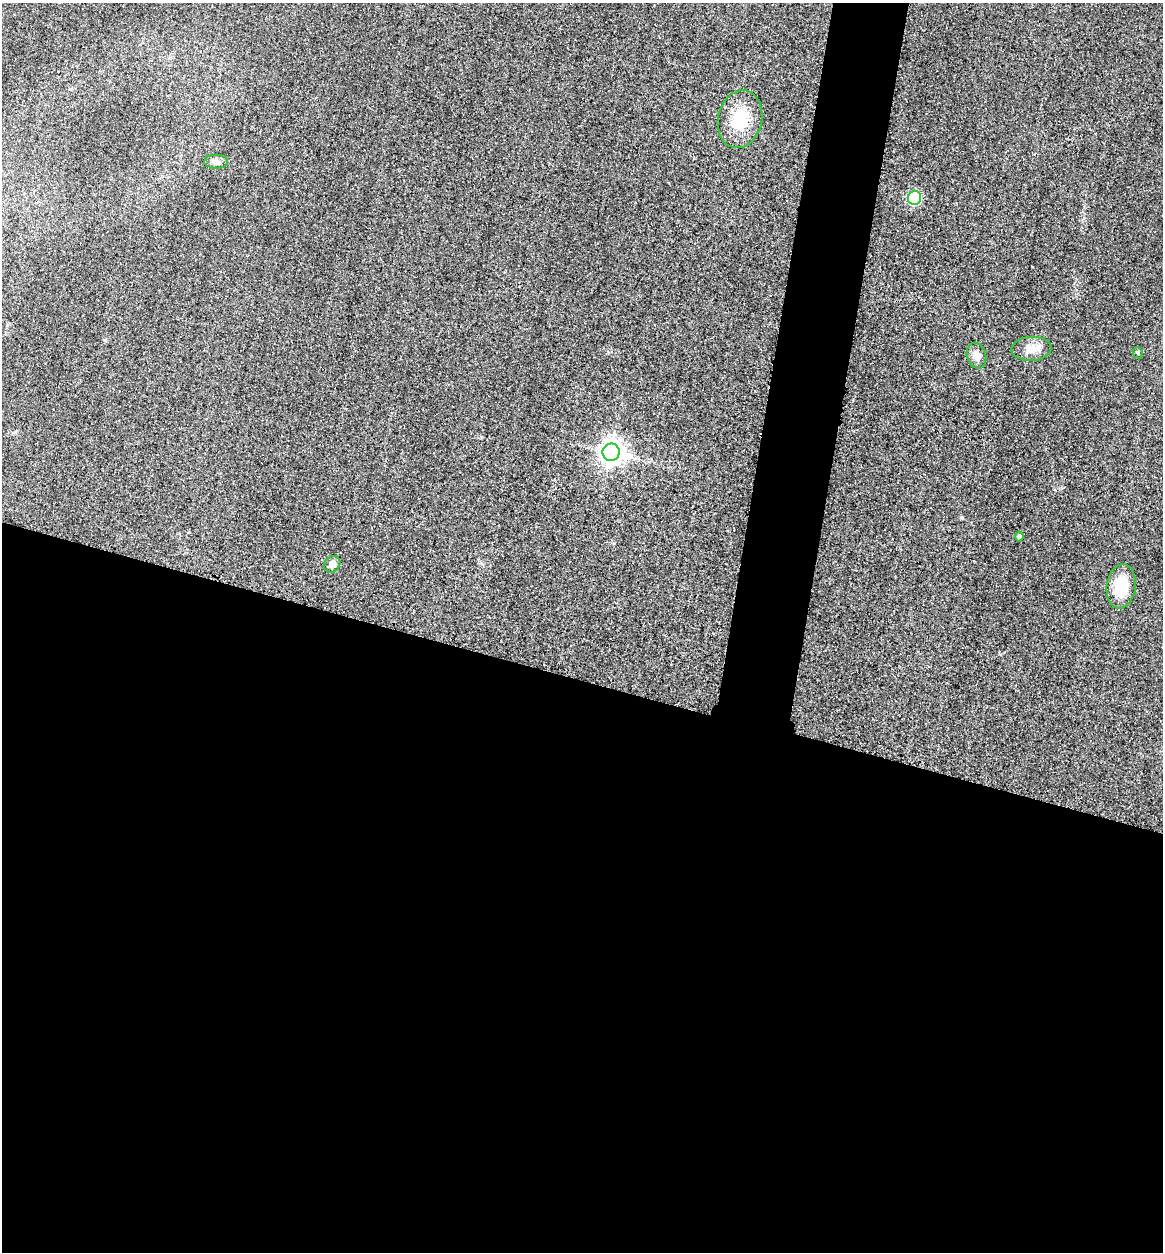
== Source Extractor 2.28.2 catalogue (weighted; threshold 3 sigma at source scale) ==
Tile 14 of 4 x 4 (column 2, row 4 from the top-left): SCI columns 1428-2588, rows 21-1270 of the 5058 x 5038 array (HDU 1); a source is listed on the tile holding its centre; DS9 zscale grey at full resolution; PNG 1165 x 1254 px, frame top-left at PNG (2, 3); each listed source drawn as its Kron ellipse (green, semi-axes under 4 px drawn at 4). Shown black and unused: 50% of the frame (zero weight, under 3 of 4 exposures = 3% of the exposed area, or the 3 px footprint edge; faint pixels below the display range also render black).
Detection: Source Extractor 2.28.2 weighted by HDU 2 'WHT'; one run over the whole footprint, this tile lists its part. Background 0.0723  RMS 0.017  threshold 0.0777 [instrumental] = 3 sigma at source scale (4.5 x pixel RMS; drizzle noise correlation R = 1.50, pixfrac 1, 0.05/0.05 arcsec/px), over >= 5 px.
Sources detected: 10; all 10 listed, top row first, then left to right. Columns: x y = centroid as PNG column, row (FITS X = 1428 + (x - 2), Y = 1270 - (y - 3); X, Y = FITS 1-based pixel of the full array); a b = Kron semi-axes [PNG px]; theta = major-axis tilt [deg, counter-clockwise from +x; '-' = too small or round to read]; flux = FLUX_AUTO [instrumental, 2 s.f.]
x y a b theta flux
740 119 29 22 77 64
216 162 12 7 -1 7.9
914 198 7 6 - 160
1031 349 20 12 3 20
1138 353 6 5 - 3
977 356 13 9 -73 14
611 452 8 8 - 1500
1019 536 5 4 - 2.9
332 564 9 7 46 8.9
1121 586 22 14 81 56
Unlisted compact peaks at least as high as the median listed source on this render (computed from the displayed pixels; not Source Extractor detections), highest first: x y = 962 517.